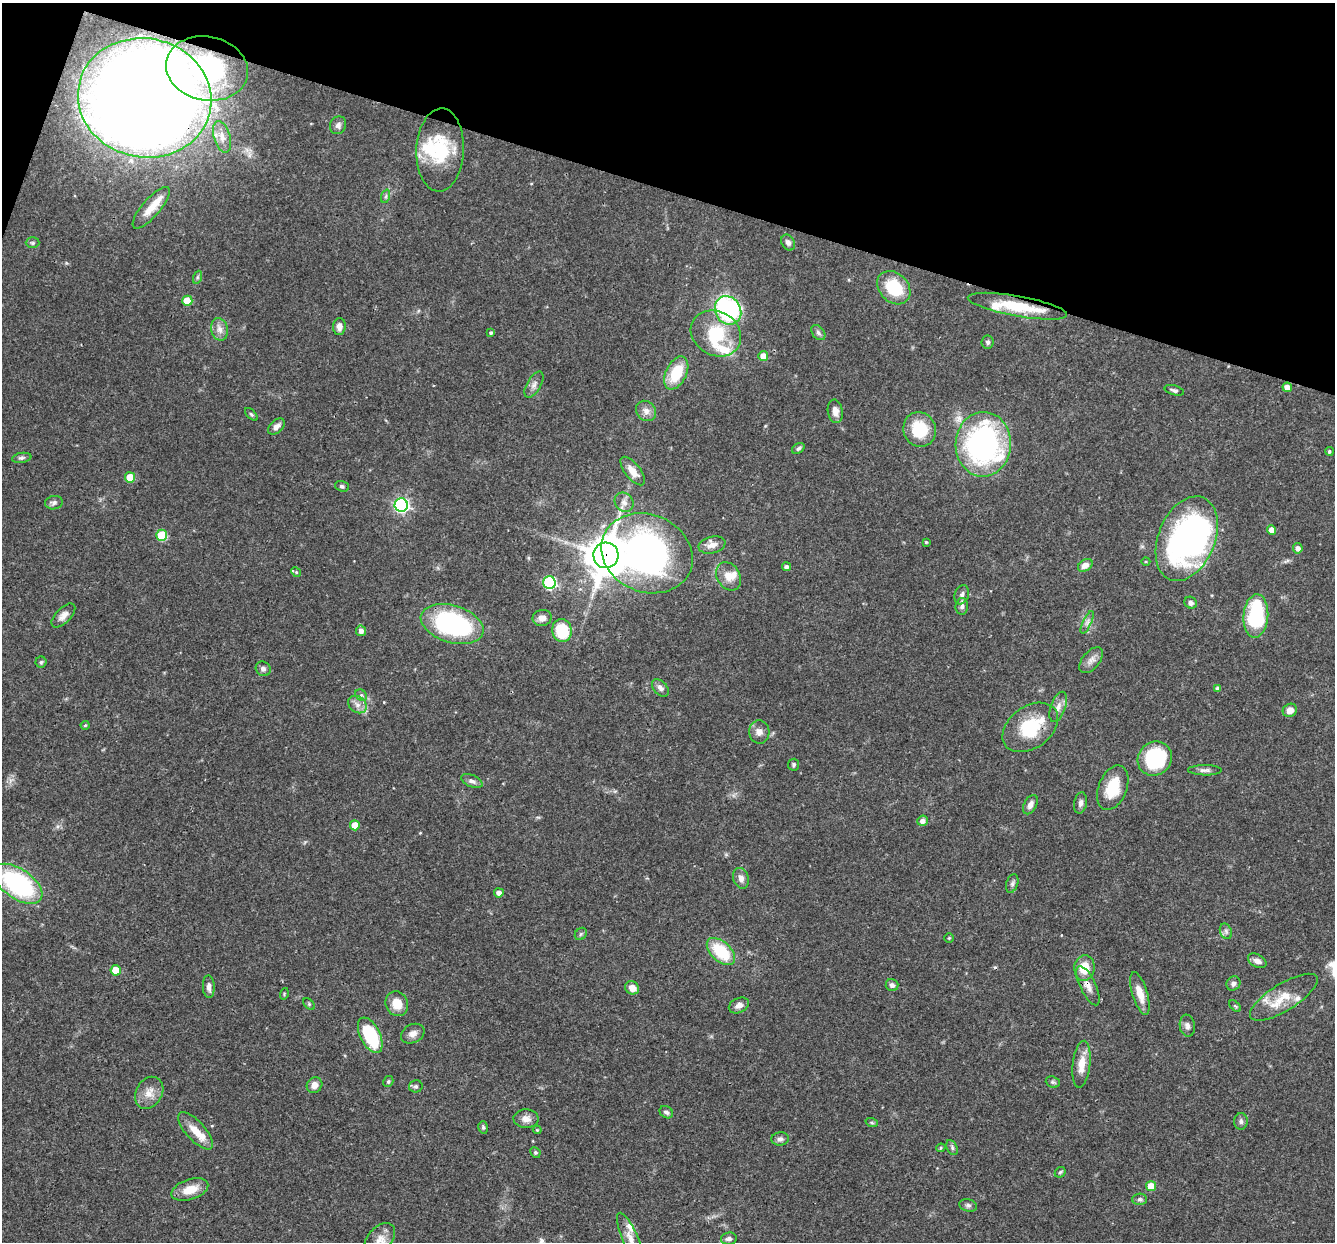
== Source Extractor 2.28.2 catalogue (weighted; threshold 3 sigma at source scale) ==
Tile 2 of 4 x 4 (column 2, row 1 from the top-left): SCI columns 1333-2665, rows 3980-5219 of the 5330 x 5347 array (HDU 1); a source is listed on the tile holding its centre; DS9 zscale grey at full resolution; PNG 1337 x 1244 px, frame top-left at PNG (2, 3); each listed source drawn as its Kron ellipse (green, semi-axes under 4 px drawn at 4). Shown black and unused: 16% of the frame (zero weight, under 3 of 4 exposures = <1% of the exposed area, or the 3 px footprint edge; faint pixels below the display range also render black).
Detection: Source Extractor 2.28.2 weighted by HDU 2 'WHT'; one run over the whole footprint, this tile lists its part. Background 0.0579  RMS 0.0032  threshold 0.0146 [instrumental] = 3 sigma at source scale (4.5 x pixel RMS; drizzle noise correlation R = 1.50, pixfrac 1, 0.05/0.05 arcsec/px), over >= 5 px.
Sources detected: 147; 2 inside a brighter object's white glare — neither listed nor drawn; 9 inside a brighter listed object's ellipse — not listed separately; the other 136 listed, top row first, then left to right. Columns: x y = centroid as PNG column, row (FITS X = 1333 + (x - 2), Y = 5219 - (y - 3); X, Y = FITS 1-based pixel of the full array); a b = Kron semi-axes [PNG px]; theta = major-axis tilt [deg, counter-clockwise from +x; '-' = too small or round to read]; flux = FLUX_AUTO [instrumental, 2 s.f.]
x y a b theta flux
207 68 41 32 -10 44
145 98 67 59 -12 800
338 125 9 8 - 1.4
222 137 16 8 -74 3.2
440 150 41 23 87 20
386 196 7 4 72 0.62
151 208 26 9 49 4.9
33 243 7 5 0 0.63
788 243 8 6 -55 1.2
198 277 7 4 71 0.55
894 288 19 14 -45 14
187 301 5 5 - 7.4
1017 306 50 10 -10 14
728 310 15 12 -61 50
339 326 8 6 85 1.9
220 329 11 8 -76 2.1
491 333 4 4 - 0.58
716 333 26 22 -31 16
818 333 8 6 -51 0.93
988 342 6 6 - 0.8
763 356 5 5 - 3.5
676 373 18 10 64 11
534 385 14 7 59 1.7
1287 387 5 4 - 2
1174 390 10 4 -16 0.84
646 411 11 9 -46 2
835 411 12 7 -80 2.2
251 414 8 4 -45 0.53
276 427 10 6 44 1.6
920 429 17 16 - 13
983 444 32 27 88 87
798 449 7 5 33 0.71
1329 451 4 4 - 0.54
22 458 10 5 9 0.78
633 471 17 7 -52 3.5
130 477 5 5 - 7.3
342 486 7 5 -18 0.59
624 502 10 9 - 1.8
54 503 9 6 8 1.1
401 505 7 6 - 75
1271 530 5 4 - 2.6
162 535 5 5 - 15
1187 539 44 28 67 93
926 542 3 3 - 0.37
712 545 13 8 12 2.4
1298 548 5 5 - 1.5
647 553 47 38 -23 140
606 555 13 12 - 750
1146 562 4 3 - 0.29
1085 565 8 5 32 2.4
786 567 4 4 - 1.1
296 572 5 4 - 0.44
728 576 15 11 -59 3.8
549 582 6 6 - 36
962 595 10 7 71 1.3
1191 603 6 5 - 1.3
962 606 8 6 85 1.1
63 615 15 7 45 2.1
1256 616 21 12 86 32
542 618 9 8 - 2.1
1087 622 12 4 65 1.2
452 624 32 18 -17 54
361 631 5 5 - 1.9
562 631 11 9 -79 13
1091 660 15 8 51 1.9
41 662 5 5 - 0.53
263 669 8 7 - 1
660 688 10 6 -47 1.3
1218 689 4 4 - 1.3
361 695 6 5 - 0.77
357 705 10 8 -38 1.9
1058 707 16 7 71 2.1
1290 710 7 6 - 2.6
85 725 4 4 - 0.37
1030 727 31 21 36 17
759 732 12 10 -86 2.1
1155 759 18 16 43 24
794 765 6 5 - 0.66
1205 770 17 5 -1 1.3
472 781 11 6 -23 1.2
1113 788 23 14 68 10
1080 803 10 6 79 1.2
1030 805 10 6 62 1.7
922 821 5 5 - 1.6
355 825 5 5 - 4.8
741 878 10 7 -71 1.8
1012 883 9 5 73 0.92
18 884 28 14 -35 51
499 893 5 4 - 1.7
1226 931 8 6 -70 0.9
581 934 7 5 46 0.59
949 938 4 4 - 0.37
721 951 17 9 -43 14
1257 961 10 6 -27 1.7
1084 968 13 10 83 6.7
116 970 5 5 - 6
1233 983 7 6 - 1.2
892 985 6 6 - 1.2
1088 986 21 8 -64 2.7
209 987 11 6 -87 1.6
632 988 7 6 - 2.9
1140 993 22 7 -73 4.4
284 994 6 3 74 0.35
1284 997 39 13 32 8.5
309 1004 7 4 -46 0.46
397 1004 13 11 -64 4.8
739 1005 10 7 25 1.9
1235 1006 7 4 -44 0.45
1187 1026 11 7 -81 1.3
413 1034 12 9 27 2.1
370 1035 19 10 -63 19
1082 1064 23 8 83 4.6
388 1082 6 5 - 0.54
1053 1082 7 5 -21 0.63
314 1085 8 7 - 2.2
416 1086 7 6 - 0.7
149 1093 17 13 59 3.8
666 1112 7 5 -34 0.88
526 1119 12 9 -1 2.3
1241 1121 8 7 - 0.99
872 1123 6 4 -19 0.43
483 1127 6 5 - 0.54
537 1130 4 3 - 0.3
195 1131 23 9 -48 4.9
780 1139 9 6 5 1.1
941 1148 5 4 - 0.44
952 1148 8 5 -64 0.72
535 1152 5 5 - 0.57
1060 1172 6 4 44 0.49
1151 1186 5 5 - 5.2
190 1190 19 10 18 5.6
1139 1199 7 5 2 0.79
968 1205 9 6 -16 0.91
380 1239 19 12 49 3.6
631 1239 28 8 -67 3.5
729 1239 8 6 11 1.1
Overlapping masked pixels (flux is a lower limit): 6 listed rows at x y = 145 98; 1017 306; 647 553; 606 555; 1030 727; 1088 986
Isophote crosses this tile's border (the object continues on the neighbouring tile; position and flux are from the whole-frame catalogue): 2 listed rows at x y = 380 1239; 631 1239